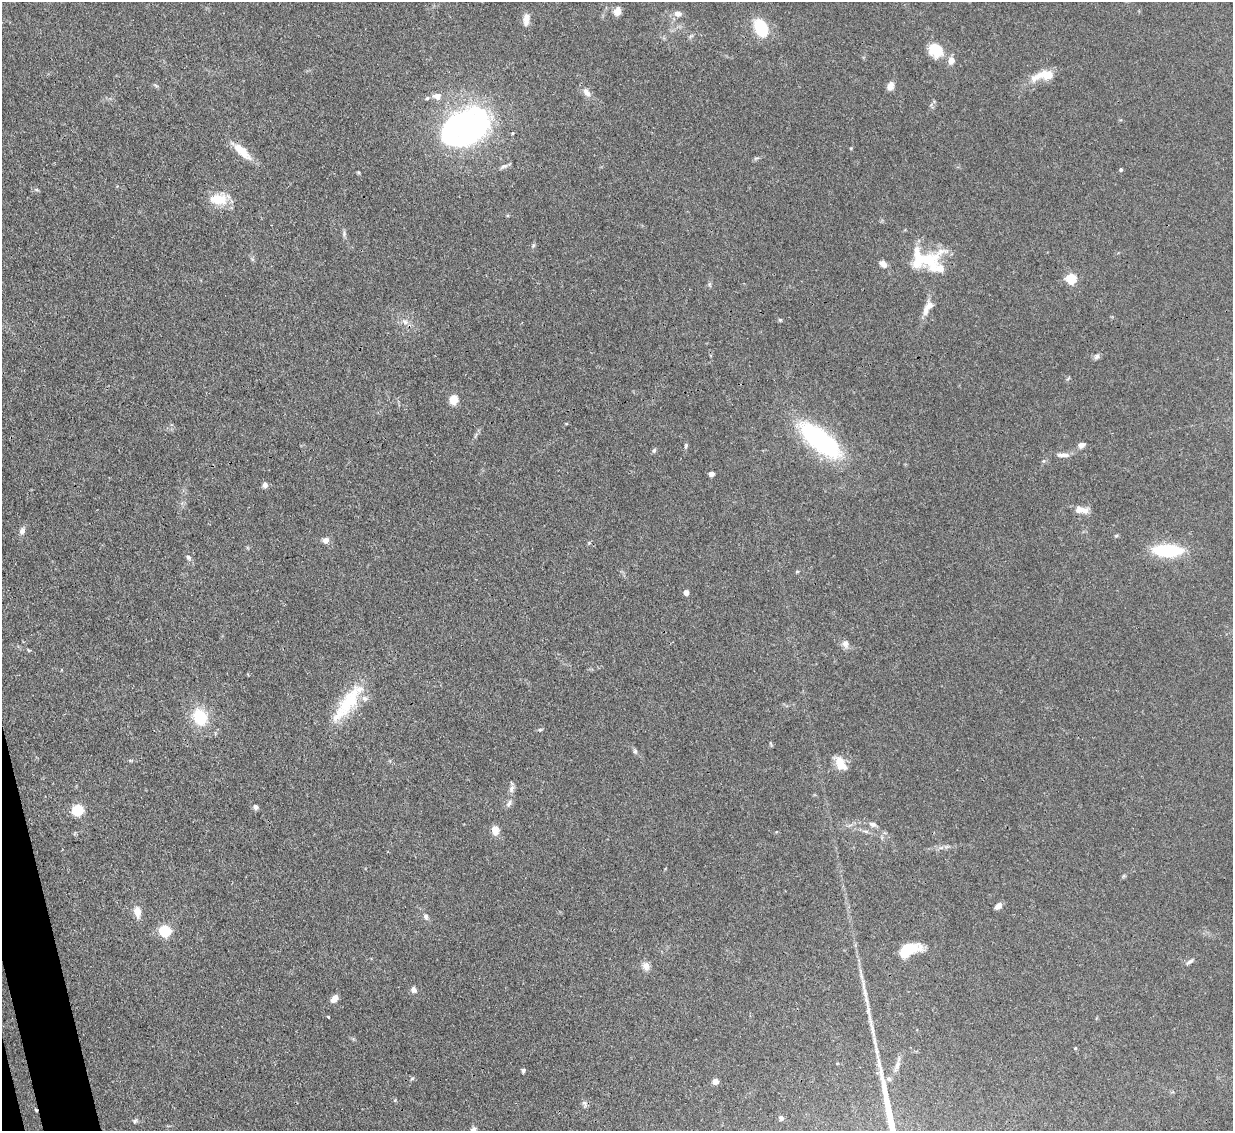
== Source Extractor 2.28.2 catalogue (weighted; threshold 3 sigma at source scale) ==
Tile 7 of 4 x 4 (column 3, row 2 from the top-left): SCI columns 2544-3774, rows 2470-3598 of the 5083 x 5061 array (HDU 1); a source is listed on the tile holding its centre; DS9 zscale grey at full resolution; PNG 1235 x 1133 px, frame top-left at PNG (2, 2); no overlay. Shown black and unused: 1% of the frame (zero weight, under 3 of 4 exposures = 9% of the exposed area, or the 3 px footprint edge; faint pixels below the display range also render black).
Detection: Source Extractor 2.28.2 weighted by HDU 2 'WHT'; one run over the whole footprint, this tile lists its part. Background 0.124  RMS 0.0049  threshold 0.0222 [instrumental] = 3 sigma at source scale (4.5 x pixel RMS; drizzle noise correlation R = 1.50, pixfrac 1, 0.05/0.05 arcsec/px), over >= 5 px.
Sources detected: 87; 1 inside a brighter object's white glare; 1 cosmic-ray / hot-pixel residue — not listed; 9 inside a brighter listed object's ellipse — not listed separately; the other 76 listed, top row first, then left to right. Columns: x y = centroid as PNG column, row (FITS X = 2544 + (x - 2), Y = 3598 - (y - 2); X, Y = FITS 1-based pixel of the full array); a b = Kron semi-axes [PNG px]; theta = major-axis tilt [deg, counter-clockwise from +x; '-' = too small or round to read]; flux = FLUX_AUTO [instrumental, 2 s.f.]
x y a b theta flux
617 11 10 7 79 3.8
678 14 10 8 -14 2.7
526 19 14 7 84 3.9
760 28 20 13 -63 17
936 50 15 12 -32 13
951 60 8 7 - 3.5
1037 76 30 9 32 6.7
156 85 8 3 -31 0.69
890 86 10 7 71 3.4
587 92 12 8 -51 2.8
437 96 10 8 0 3.4
427 98 6 4 45 0.66
465 127 57 39 27 130
242 151 30 10 -43 8.6
756 158 10 3 11 0.8
504 166 10 6 15 1.6
1121 170 4 4 - 0.93
219 199 20 13 -1 12
344 234 8 5 81 1.1
928 259 36 17 17 20
883 264 9 6 -40 2.9
1071 278 5 5 - 32
926 310 14 8 78 3.8
780 320 6 5 - 0.62
405 322 10 6 -45 2.4
1097 356 8 6 50 1.4
453 400 9 7 80 6.6
820 440 54 21 -39 64
1082 445 8 6 21 2.2
686 446 7 5 88 0.78
654 450 7 5 72 0.94
1063 455 17 6 1 2.8
711 474 4 4 - 3.4
265 485 7 7 - 1.7
1084 510 14 9 2 3.4
22 531 9 7 51 2
1116 536 6 4 19 0.6
326 540 7 7 - 2.5
1168 550 24 10 -3 36
188 557 8 6 -56 1.3
686 592 4 4 - 4.4
845 644 11 8 -81 2.3
348 703 60 16 53 24
200 717 20 15 -65 17
540 730 6 4 1 0.65
771 743 8 2 -69 0.48
635 751 6 6 - 0.88
840 763 16 9 -57 8.5
511 789 10 6 63 1.8
509 803 11 6 56 1.8
255 807 6 5 - 1.7
78 810 6 6 - 41
873 824 10 6 -20 1.9
495 830 10 8 -82 4.3
866 831 9 4 -9 1.2
1123 876 6 4 70 0.64
998 906 8 6 39 2.5
137 912 11 7 -84 5.6
426 917 8 6 -69 1.4
165 930 6 5 - 53
906 951 20 10 30 16
1190 961 11 5 38 1.5
646 966 10 9 - 3
863 986 14 4 -87 2.5
413 990 9 7 -75 1.7
334 999 10 7 53 3.2
328 1017 3 3 - 0.61
872 1031 31 4 -78 5.1
1075 1048 4 3 - 0.55
897 1066 14 6 66 2.6
523 1070 6 5 - 0.89
888 1079 7 5 -2 1.2
715 1082 4 4 - 5.6
584 1103 6 6 - 1.3
781 1118 6 5 - 1.6
135 1121 8 5 41 0.98